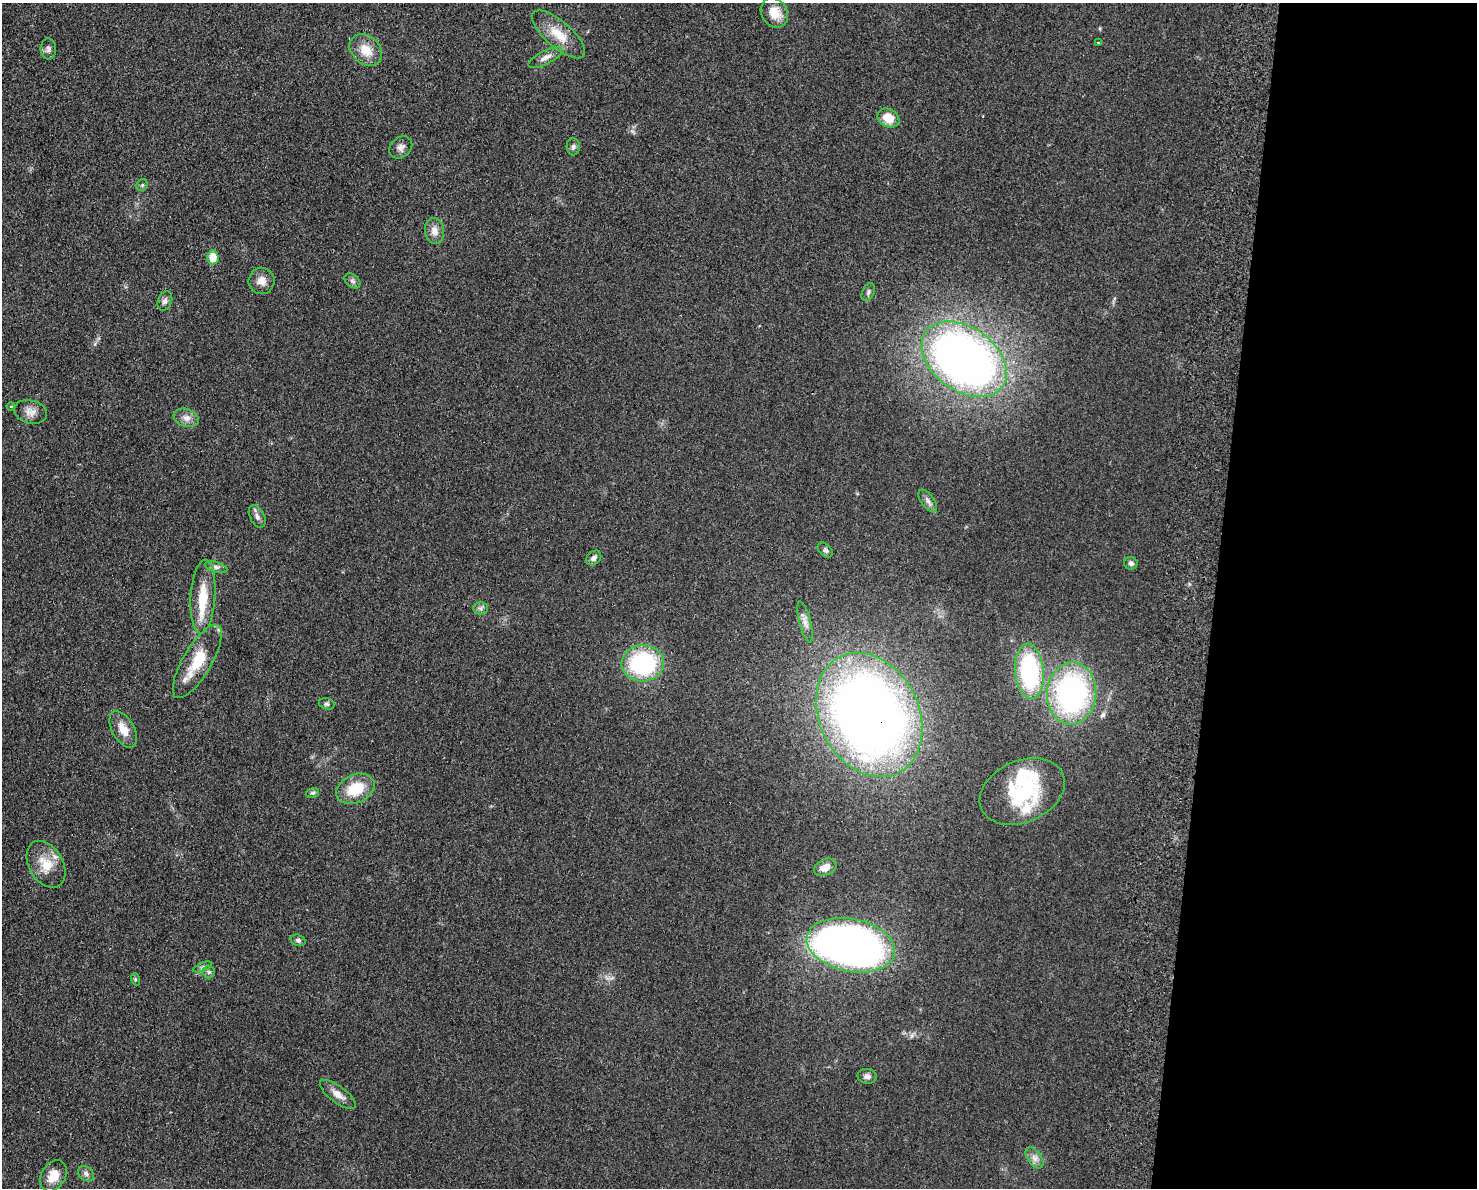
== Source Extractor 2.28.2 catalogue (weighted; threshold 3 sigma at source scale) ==
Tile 9 of 3 x 4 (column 3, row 3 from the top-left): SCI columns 3233-4707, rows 1197-2382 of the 4877 x 4765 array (HDU 1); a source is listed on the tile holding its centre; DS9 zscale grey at full resolution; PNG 1479 x 1190 px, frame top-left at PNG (2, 3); each listed source drawn as its Kron ellipse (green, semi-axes under 4 px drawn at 4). Shown black and unused: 18% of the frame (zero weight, under 2 of 3 exposures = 3% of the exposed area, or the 3 px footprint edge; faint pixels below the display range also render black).
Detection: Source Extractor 2.28.2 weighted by HDU 2 'WHT'; one run over the whole footprint, this tile lists its part. Background 0.0934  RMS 0.0095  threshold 0.0426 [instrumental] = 3 sigma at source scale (4.5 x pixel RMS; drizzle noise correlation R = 1.50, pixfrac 1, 0.05/0.05 arcsec/px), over >= 5 px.
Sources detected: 55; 1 inside a brighter object's white glare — neither listed nor drawn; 3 inside a brighter listed object's ellipse — not listed separately; the other 51 listed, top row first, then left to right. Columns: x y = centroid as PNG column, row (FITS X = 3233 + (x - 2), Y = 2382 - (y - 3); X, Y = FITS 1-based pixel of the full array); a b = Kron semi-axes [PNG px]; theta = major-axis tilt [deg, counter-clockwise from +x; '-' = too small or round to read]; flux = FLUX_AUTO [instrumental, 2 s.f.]
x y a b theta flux
774 13 16 12 -57 16
559 34 33 13 -41 21
1098 43 3 3 - 1.8
48 49 10 7 -88 3.3
366 50 18 14 -41 16
545 58 19 6 27 6
888 118 11 9 -30 15
401 147 12 10 41 4.8
573 147 8 6 -89 2.6
142 185 6 5 - 1.7
434 231 13 9 -81 7.6
213 257 7 6 - 14
262 281 13 13 - 7.9
352 281 9 6 -41 2.7
868 292 9 6 62 2.6
165 301 10 7 67 3.5
964 359 47 31 -36 600
11 406 4 3 - 0.72
31 412 17 11 -16 7.9
186 418 13 9 -19 6.2
928 501 13 6 -53 4
257 516 12 7 -63 4
825 550 9 6 -45 2.5
594 558 8 6 42 3.5
1131 563 7 6 - 2.7
216 567 11 5 -16 3.2
203 597 37 12 86 30
481 608 7 6 - 2.6
805 622 21 5 -75 5.9
197 661 41 14 60 33
643 663 21 18 4 100
1029 671 28 14 -85 110
1072 693 31 24 84 220
327 704 8 5 -18 2.1
869 715 65 49 -63 940
123 729 20 11 -61 13
355 789 20 14 24 29
1022 791 44 31 24 75
312 793 7 5 15 1.7
46 864 25 17 -59 20
825 867 12 8 26 8.8
298 940 7 5 -18 2.2
851 945 45 26 -11 580
203 967 10 4 22 1.7
209 972 6 6 - 2
135 979 6 4 -73 1.2
867 1076 9 7 -2 4
338 1094 22 8 -37 8.1
1034 1158 12 7 -53 4.8
86 1174 9 6 -43 3.3
54 1176 17 12 59 14
Overlapping masked pixels (flux is a lower limit): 1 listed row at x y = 869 715